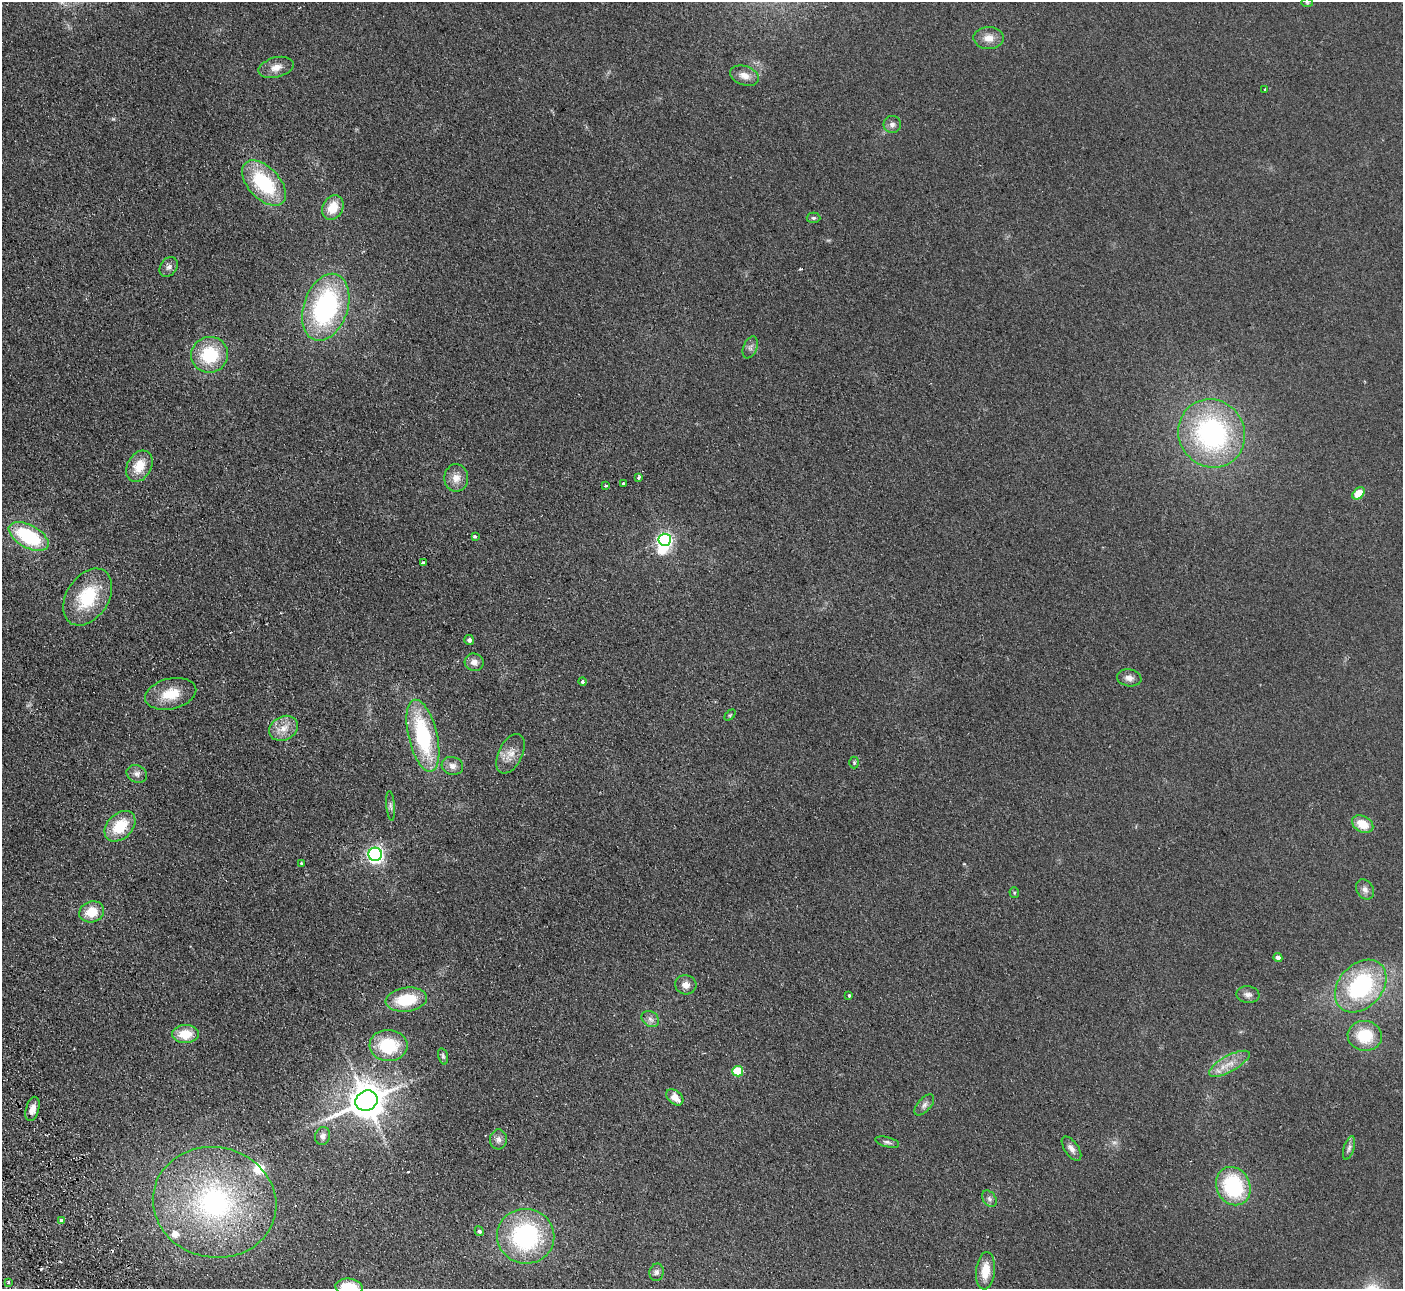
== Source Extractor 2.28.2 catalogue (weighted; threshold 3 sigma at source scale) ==
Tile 7 of 4 x 4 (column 3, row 2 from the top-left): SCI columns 2856-4256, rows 2757-4043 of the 5710 x 5643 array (HDU 1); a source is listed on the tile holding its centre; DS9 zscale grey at full resolution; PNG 1405 x 1291 px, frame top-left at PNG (2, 2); each listed source drawn as its Kron ellipse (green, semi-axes under 4 px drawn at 4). Shown black and unused: <1% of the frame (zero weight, under 2 of 3 exposures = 3% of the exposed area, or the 3 px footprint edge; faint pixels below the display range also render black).
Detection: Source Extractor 2.28.2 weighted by HDU 2 'WHT'; one run over the whole footprint, this tile lists its part. Background 0.0981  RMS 0.01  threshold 0.0467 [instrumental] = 3 sigma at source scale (4.5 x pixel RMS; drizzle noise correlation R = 1.50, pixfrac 1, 0.05/0.05 arcsec/px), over >= 5 px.
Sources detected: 87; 1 too faint to see at this stretch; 1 inside a brighter object's white glare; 5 cosmic-ray / hot-pixel residue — neither listed nor drawn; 3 inside a brighter listed object's ellipse — not listed separately; the other 77 listed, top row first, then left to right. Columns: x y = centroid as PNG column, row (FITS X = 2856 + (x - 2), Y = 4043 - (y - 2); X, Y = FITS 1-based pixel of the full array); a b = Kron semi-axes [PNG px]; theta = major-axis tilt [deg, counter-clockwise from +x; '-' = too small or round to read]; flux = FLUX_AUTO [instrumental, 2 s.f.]
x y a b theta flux
1307 2 6 3 -2 1.1
989 38 15 11 -2 11
276 67 18 10 14 9.8
744 76 15 9 -18 9.3
1265 89 3 3 - 1.4
892 124 8 8 - 4.2
264 183 27 15 -47 77
333 207 13 10 62 21
813 218 7 5 -2 2
169 267 11 8 53 4.4
326 307 34 22 71 170
750 347 11 7 67 3.8
210 355 18 18 - 51
1212 433 35 33 -57 190
139 466 16 12 61 21
639 477 4 3 - 3.1
456 478 14 12 89 10
623 483 3 3 - 1.8
606 485 3 3 - 4
1359 493 7 5 47 34
29 537 22 11 -29 79
475 537 4 3 - 8.8
665 540 6 6 - 290
423 562 3 3 - 1.8
88 597 31 21 58 53
469 640 5 4 - 2.8
474 662 9 8 - 6.8
1129 678 12 8 -9 6
583 681 4 4 - 2.2
171 694 26 15 13 25
730 715 6 4 45 1.2
283 728 15 11 28 13
423 736 37 14 -76 100
510 754 21 11 64 12
854 763 6 5 - 1.5
452 766 11 9 -16 6.2
137 774 10 8 -26 5.1
391 806 15 4 -85 2.9
1363 824 11 8 -28 19
120 826 18 12 45 33
375 854 7 6 - 360
301 863 3 2 - 0.97
1365 889 11 8 -57 5
1014 893 5 5 - 1.3
92 912 12 10 20 22
1278 957 4 4 - 5.4
686 985 11 9 -12 7
1361 986 30 21 47 120
1248 995 11 8 -6 4.9
849 996 3 3 - 7.6
406 1000 21 12 8 42
650 1019 9 7 -34 4.5
185 1034 13 9 4 24
1365 1036 17 15 -8 37
388 1045 19 15 -4 49
443 1056 8 5 -75 1.9
1229 1064 23 8 29 13
738 1071 5 5 - 36
675 1097 10 6 -42 11
366 1101 11 10 - 2700
924 1105 13 6 48 4.4
32 1109 12 6 74 10
323 1136 9 7 72 4.4
498 1139 10 8 85 4.8
887 1142 12 5 -14 2.8
1349 1148 12 5 73 3.2
1071 1149 14 7 -55 6.5
1233 1186 20 16 -63 86
989 1199 9 6 -52 3.3
215 1202 62 55 -12 240
61 1221 4 3 - 17
479 1231 5 4 - 1.7
526 1236 29 27 -7 130
985 1271 19 9 84 19
657 1272 9 7 78 3.6
8 1283 3 3 - 2.5
349 1287 13 8 -5 32
Isophote crosses this tile's border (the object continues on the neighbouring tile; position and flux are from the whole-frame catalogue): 1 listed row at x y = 349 1287